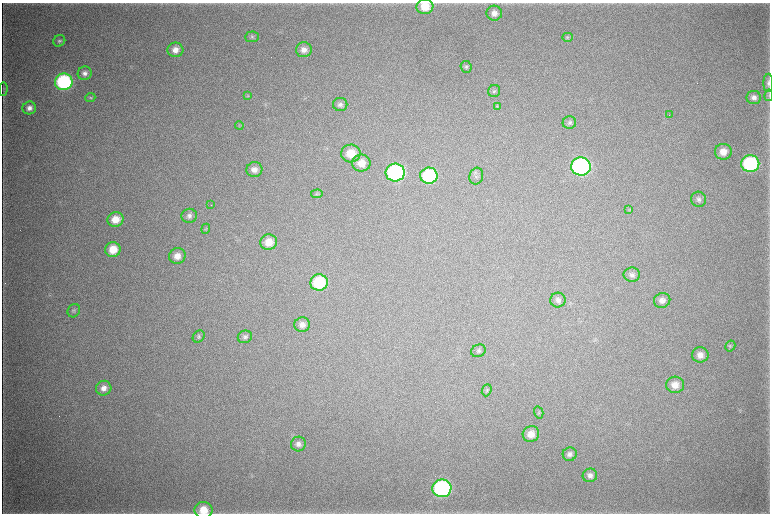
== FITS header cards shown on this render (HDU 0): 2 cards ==
NAXIS1  =                 1536 / length of data axis 1
NAXIS2  =                 1023 / length of data axis 2

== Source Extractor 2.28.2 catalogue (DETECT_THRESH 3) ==
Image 1536 x 1023 px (HDU 0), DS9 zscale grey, zoomed out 1/2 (1 PNG px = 2 x 2 image px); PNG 772 x 516 px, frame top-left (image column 1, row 1022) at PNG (2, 3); each listed source drawn as its Kron ellipse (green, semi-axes under 4 px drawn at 4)
Background 4430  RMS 38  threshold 114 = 3 sigma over >= 5 px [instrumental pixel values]
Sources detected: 66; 3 cannot appear on this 1/2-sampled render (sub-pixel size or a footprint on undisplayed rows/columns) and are neither listed nor drawn; the other 63 listed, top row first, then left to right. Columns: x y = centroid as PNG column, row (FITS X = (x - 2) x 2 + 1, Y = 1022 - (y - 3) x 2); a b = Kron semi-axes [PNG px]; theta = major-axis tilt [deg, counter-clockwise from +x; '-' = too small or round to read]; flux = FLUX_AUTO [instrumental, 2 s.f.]
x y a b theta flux
425 7 8 7 - 1.5e+05
494 13 7 7 - 5.6e+04
252 37 7 5 3 1.7e+04
568 37 5 4 - 1.2e+04
59 41 6 5 - 1.9e+04
175 50 8 7 - 7.3e+04
304 50 8 7 - 5.6e+04
466 67 6 5 - 1.7e+04
85 73 7 6 - 3.8e+04
64 82 9 8 - 1.1e+06
768 83 9 5 -90 2.6e+04
3 89 7 2 86 7.5e+03
494 91 6 6 - 1.8e+04
769 95 6 3 79 8.9e+03
248 96 4 3 - 8.8e+03
754 97 7 6 - 3.9e+04
90 98 5 4 - 1.1e+04
340 104 7 6 - 3.3e+04
497 106 3 3 - 7.4e+03
29 108 7 6 - 4.7e+04
669 115 2 1 - 2.0e+03
569 123 7 6 - 2.0e+04
239 126 4 3 - 9.0e+03
723 152 8 8 - 9.3e+04
351 153 10 9 - 1.7e+05
361 163 9 8 - 1.1e+05
750 164 9 8 - 9.1e+05
581 167 10 9 - 1.8e+06
254 169 8 7 - 5.7e+04
395 173 9 9 - 1.4e+06
429 176 8 8 - 6.3e+05
476 176 8 7 - 2.7e+04
317 194 6 4 6 1.1e+04
699 199 8 7 - 3.0e+04
211 205 2 1 - 1.5e+03
629 210 4 3 - 6.4e+03
189 216 8 7 - 3.4e+04
115 219 8 7 - 1.2e+05
206 229 5 3 - 8.4e+03
269 242 8 8 - 1.2e+05
113 249 7 7 - 1.6e+05
177 256 8 8 - 7.8e+04
632 275 8 7 - 3.7e+04
319 282 8 8 - 4.6e+05
558 300 7 7 - 3.6e+04
662 300 8 7 - 4.7e+04
74 311 7 6 - 2.0e+04
302 325 8 7 - 5.0e+04
199 336 7 5 43 1.7e+04
245 337 7 6 - 2.4e+04
730 346 6 5 - 1.4e+04
478 351 7 6 - 2.1e+04
700 355 8 7 - 7.3e+04
675 385 9 8 - 8.9e+04
104 388 7 7 - 6.0e+04
487 390 6 4 67 1.4e+04
539 412 6 4 -74 1.3e+04
531 434 8 8 - 8.9e+04
298 444 7 7 - 3.9e+04
570 454 7 6 - 3.4e+04
590 475 7 7 - 4.3e+04
442 488 9 9 - 1.4e+06
203 510 9 8 - 1.3e+05
At the frame edge (FLAGS 8, measured only in part): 3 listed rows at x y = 425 7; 768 83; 203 510
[3 sub-pixel or undisplayed-footprint detections neither listed nor drawn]